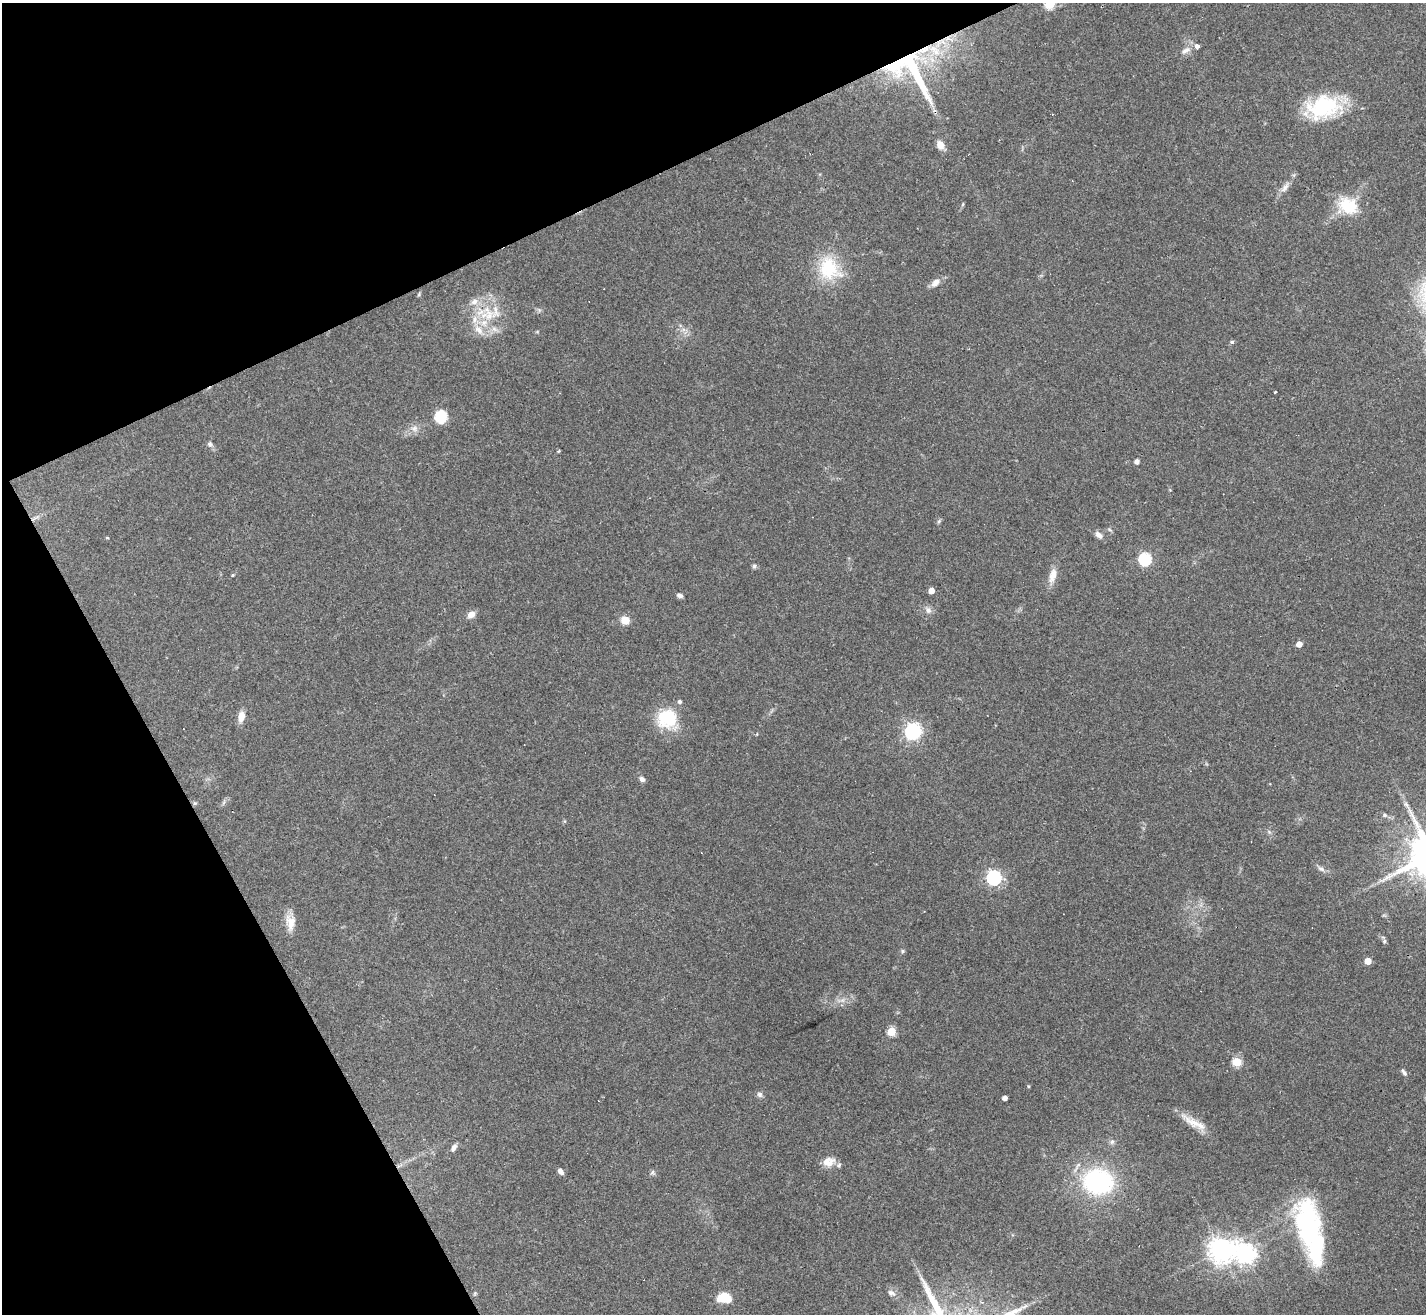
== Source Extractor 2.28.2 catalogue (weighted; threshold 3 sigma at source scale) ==
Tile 5 of 4 x 4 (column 1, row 2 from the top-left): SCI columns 1-1424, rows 2911-4222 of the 5697 x 5686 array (HDU 1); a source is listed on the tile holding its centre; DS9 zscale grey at full resolution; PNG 1428 x 1316 px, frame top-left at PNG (2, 3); no overlay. Shown black and unused: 24% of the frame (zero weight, under 3 of 4 exposures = <1% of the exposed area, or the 3 px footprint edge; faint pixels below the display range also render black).
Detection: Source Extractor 2.28.2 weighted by HDU 2 'WHT'; one run over the whole footprint, this tile lists its part. Background 0.103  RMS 0.0059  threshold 0.0266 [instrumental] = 3 sigma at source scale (4.5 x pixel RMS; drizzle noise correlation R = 1.50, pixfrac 1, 0.05/0.05 arcsec/px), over >= 5 px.
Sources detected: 75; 4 inside a brighter object's white glare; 1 cosmic-ray / hot-pixel residue — not listed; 6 inside a brighter listed object's ellipse — not listed separately; the other 64 listed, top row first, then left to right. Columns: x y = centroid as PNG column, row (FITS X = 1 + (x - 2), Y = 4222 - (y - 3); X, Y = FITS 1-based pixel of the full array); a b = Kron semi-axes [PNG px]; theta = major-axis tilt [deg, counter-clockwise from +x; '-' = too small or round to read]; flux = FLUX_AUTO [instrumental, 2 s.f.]
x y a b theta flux
1050 4 6 5 - 35
1197 46 5 5 - 3.8
1185 50 13 5 25 2.9
897 63 73 32 34 80
1323 107 43 27 13 44
940 145 11 8 -67 4.2
1285 187 15 7 51 3.6
963 204 6 3 71 0.67
1348 205 28 21 -30 20
829 268 35 28 -57 29
935 283 14 8 49 3.8
419 294 5 4 - 0.74
474 301 12 8 26 3.9
489 315 20 13 -89 15
479 330 15 9 -46 5.8
1232 342 5 5 - 0.96
441 417 6 6 - 70
414 428 9 8 - 3.1
210 444 7 7 - 1.7
1136 462 5 5 - 1.9
939 521 6 5 - 0.94
1099 535 11 7 -45 2.9
107 538 4 3 - 0.55
1145 559 6 6 - 70
754 566 6 5 - 1.2
233 575 4 3 - 0.57
1053 575 20 9 74 6.3
931 591 5 4 - 5.9
680 595 7 5 -21 2
928 610 10 7 -70 2.5
471 614 8 7 - 4.9
625 620 11 10 - 5.4
1299 644 5 4 - 5.3
241 717 12 8 83 5.1
667 718 22 20 11 29
913 731 8 6 43 190
642 779 7 6 - 2.1
195 803 6 5 - 0.93
223 803 7 4 71 1.1
1385 815 7 5 -33 1.3
1321 869 11 6 -31 2.2
994 878 6 6 - 140
290 922 22 12 -85 7.5
1384 941 6 5 - 0.97
903 951 6 5 - 0.92
1368 961 5 5 - 8.1
843 1000 7 4 71 1.5
891 1031 5 5 - 27
1237 1062 5 5 - 30
1404 1072 10 5 -58 1.6
760 1094 8 7 - 1.8
1005 1098 4 4 - 2.9
1194 1123 41 9 -30 9.8
1112 1142 8 6 67 1.4
454 1147 11 6 65 2.2
829 1162 17 13 15 6.7
560 1172 8 5 -48 2.2
652 1172 7 4 45 1.2
1098 1181 24 19 -3 90
1311 1232 73 26 -78 88
1221 1250 9 8 - 480
1245 1253 8 7 - 350
891 1293 12 7 -30 2.7
722 1298 10 9 - 11
Overlapping masked pixels (flux is a lower limit): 1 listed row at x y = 897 63
Isophote crosses this tile's border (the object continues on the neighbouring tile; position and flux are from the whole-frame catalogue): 1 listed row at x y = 1050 4